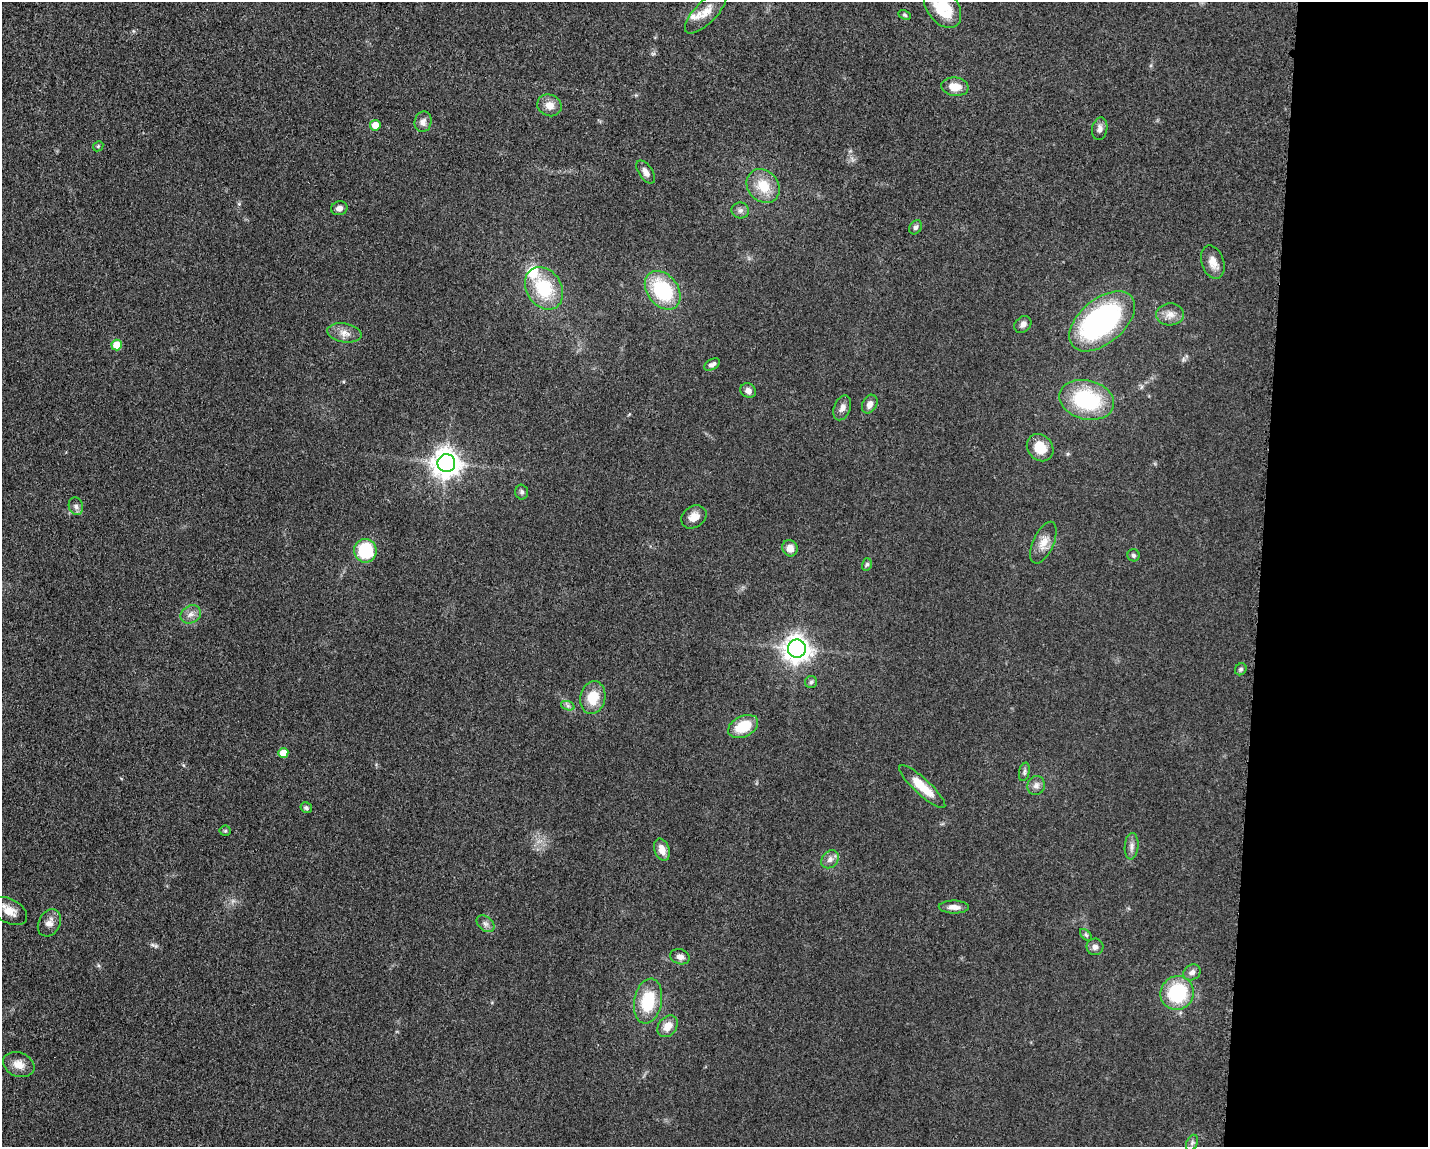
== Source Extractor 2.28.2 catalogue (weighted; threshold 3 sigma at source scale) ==
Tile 9 of 3 x 4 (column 3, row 3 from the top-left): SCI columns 3085-4510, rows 1160-2304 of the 4682 x 4609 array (HDU 1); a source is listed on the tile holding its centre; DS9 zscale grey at full resolution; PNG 1430 x 1149 px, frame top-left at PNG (2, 2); each listed source drawn as its Kron ellipse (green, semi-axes under 4 px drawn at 4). Shown black and unused: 12% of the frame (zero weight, under 3 of 5 exposures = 4% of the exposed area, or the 3 px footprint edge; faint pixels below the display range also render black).
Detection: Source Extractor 2.28.2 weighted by HDU 2 'WHT'; one run over the whole footprint, this tile lists its part. Background 0.0609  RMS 0.0061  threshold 0.0274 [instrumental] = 3 sigma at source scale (4.5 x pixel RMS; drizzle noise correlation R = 1.50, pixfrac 1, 0.05/0.05 arcsec/px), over >= 5 px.
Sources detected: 68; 2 inside a brighter listed object's ellipse — not listed separately; the other 66 listed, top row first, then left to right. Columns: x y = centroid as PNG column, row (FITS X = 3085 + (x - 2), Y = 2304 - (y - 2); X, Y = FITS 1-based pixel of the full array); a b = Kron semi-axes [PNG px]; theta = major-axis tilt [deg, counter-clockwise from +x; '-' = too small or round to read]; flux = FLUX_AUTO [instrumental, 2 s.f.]
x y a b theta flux
943 7 23 15 -54 24
706 12 27 11 46 8.9
905 15 6 4 -27 0.85
955 87 14 9 -7 7.7
549 105 12 10 -23 5.7
423 122 10 8 78 3.4
375 125 5 5 - 8
1100 129 11 7 80 2.8
98 146 5 4 - 0.81
646 172 13 7 -57 3.4
763 186 18 15 -49 15
339 208 8 7 - 2.7
740 210 9 8 - 2.3
916 227 7 6 - 1.6
1213 262 17 11 -72 5.8
544 288 22 17 -57 30
663 290 21 15 -52 42
1170 314 13 11 4 5.1
1102 321 38 22 40 140
1023 324 9 7 43 2.5
344 333 17 9 -10 5.3
117 345 5 5 - 12
712 365 8 5 30 2.4
748 391 8 7 - 3.1
1087 400 28 19 -14 52
870 404 10 7 63 3.5
842 408 13 8 69 3.3
1040 448 14 12 -49 12
446 463 9 9 - 730
522 492 7 6 - 1.6
76 506 9 7 -73 2.2
694 517 13 10 35 5.6
1043 543 22 10 66 7.2
790 548 8 7 - 4.6
365 551 12 11 - 34
1133 555 6 6 - 1.5
867 564 6 5 - 1.1
191 614 11 8 30 3.5
797 649 9 9 - 550
1241 669 6 5 - 1.2
811 682 6 6 - 1.2
593 698 16 12 80 15
568 706 7 4 -18 1.3
743 726 16 10 26 18
283 753 5 5 - 7.7
1024 772 9 5 77 1.5
1036 786 9 8 - 3.2
922 787 30 8 -43 15
306 808 6 5 - 1.4
225 831 5 5 - 0.85
1132 846 13 7 85 3
662 850 11 7 -71 5.8
830 859 10 8 47 3.3
954 907 15 6 0 4
9 911 19 12 -30 8.6
49 923 14 10 61 4.4
485 924 10 7 -38 2.4
1086 935 7 4 -45 1.1
1095 947 8 8 - 2.5
680 957 10 7 -19 3.5
1192 972 9 7 35 2.8
1177 993 17 16 - 42
648 1001 23 13 79 27
668 1026 12 9 51 6.6
19 1064 16 12 -22 6.6
1192 1143 8 5 66 1.5
Isophote crosses this tile's border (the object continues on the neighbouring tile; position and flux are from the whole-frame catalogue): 1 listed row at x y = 943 7